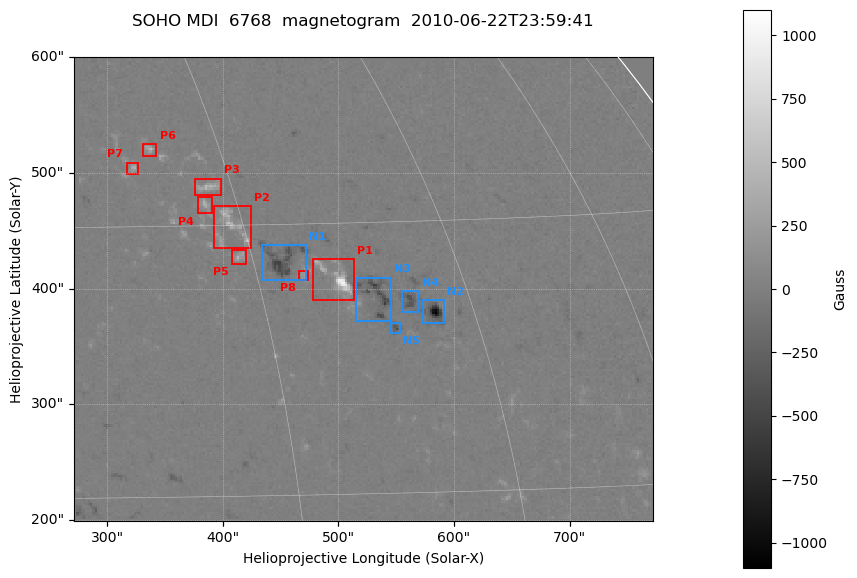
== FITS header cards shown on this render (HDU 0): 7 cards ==
TELESCOP= 'SOHO    '
DETECTOR= 'MDI     '
WAVELNTH=                 6768
DATE-OBS= '2010-06-22T23:59:41'
CTYPE1  = 'HPLN-TAN'
CTYPE2  = 'HPLT-TAN'
BUNIT   = 'Gauss   '

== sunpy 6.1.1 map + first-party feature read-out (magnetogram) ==
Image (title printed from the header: SOHO MDI  6768  magnetogram  2010-06-22T23:59:41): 252 x 202 px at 1.99 arcsec/px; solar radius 954 arcsec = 480 px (partial field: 6.9% of the solar disc is inside the frame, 98% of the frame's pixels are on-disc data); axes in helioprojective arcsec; data unit Gauss (BUNIT, on the colour bar)
Orientation: file roll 180 deg (from PC/CROTA): ROTATED to solar-north-up (sunpy Map.rotate, bilinear) for analysis and display; everything below refers to the rotated frame; the empty margins the rotation leaves inside the frame are drawn grey
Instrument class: MAGNETOGRAM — CONTENT/DPC_OBSR says magnetogram
Display: grey scale clipped to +-1100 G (the 99.5th-percentile rule alone would give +-267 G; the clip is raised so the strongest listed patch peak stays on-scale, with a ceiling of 1500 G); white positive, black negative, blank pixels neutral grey
Flux patches: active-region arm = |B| over 5 px >= 100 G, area >= 9 px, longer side >= 3 px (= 6 arcsec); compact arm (3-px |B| >= 300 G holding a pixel >= 400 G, >= 4 px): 3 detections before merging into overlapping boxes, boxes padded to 3 px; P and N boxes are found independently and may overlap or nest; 8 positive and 5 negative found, all listed = drawn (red P1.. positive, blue N1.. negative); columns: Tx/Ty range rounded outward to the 5 arcsec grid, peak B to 10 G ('>+1100(sat)' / '<-1100(sat)' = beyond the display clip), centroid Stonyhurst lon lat
Positive patches:
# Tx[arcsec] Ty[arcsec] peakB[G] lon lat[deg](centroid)
P1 475..515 390..425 +990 +35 +27
P2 390..425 435..475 +580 +29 +30
P3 375..400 480..495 +510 +28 +32
P4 375..390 465..480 +430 +28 +31
P5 405..420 420..435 +470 +29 +28
P6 330..345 515..525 +520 +25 +35
P7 315..330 500..510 +420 +24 +33
P8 465..475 405..415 +230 +33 +27
Negative patches:
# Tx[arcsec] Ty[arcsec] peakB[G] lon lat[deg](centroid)
N1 435..475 405..440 -530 +32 +28
N2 570..590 370..390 -1060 +42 +25
N3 515..545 370..410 -580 +38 +26
N4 555..570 380..400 -410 +40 +25
N5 545..555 360..370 -450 +39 +24
Bipolar pairs (each listed P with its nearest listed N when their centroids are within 0.25 R_sun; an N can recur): P1-N3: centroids ~25 arcsec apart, P1 is east of N3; P2-N1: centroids ~50 arcsec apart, P2 is north-east of N1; P3-N1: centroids ~100 arcsec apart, P3 is north-east of N1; P4-N1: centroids ~75 arcsec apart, P4 is north-east of N1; P5-N1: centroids ~25 arcsec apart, P5 is east of N1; P6-N1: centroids ~150 arcsec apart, P6 is north-east of N1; P7-N1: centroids ~150 arcsec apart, P7 is north-east of N1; P8-N1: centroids ~25 arcsec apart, P8 is south-west of N1